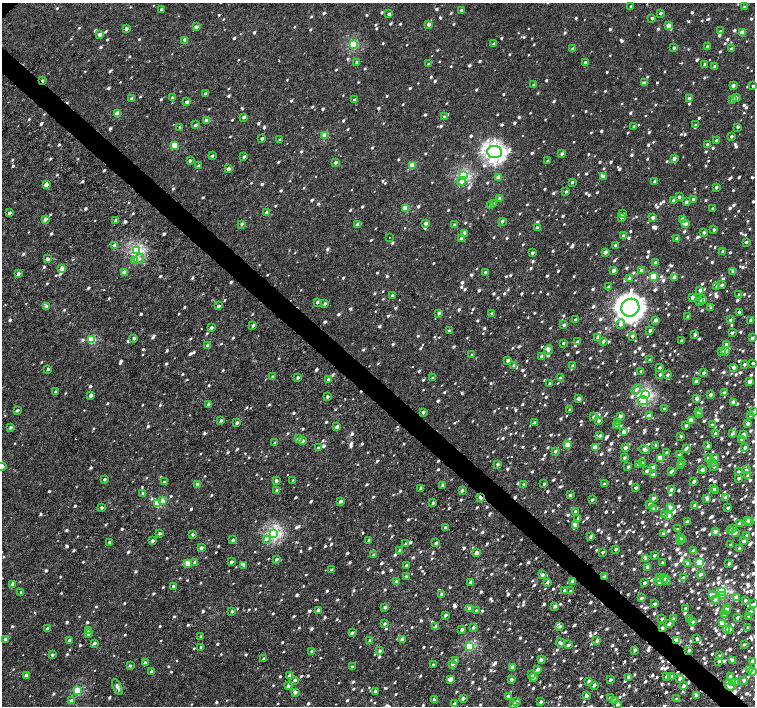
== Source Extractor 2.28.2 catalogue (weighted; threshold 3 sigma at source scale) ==
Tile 6 of 4 x 4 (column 2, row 2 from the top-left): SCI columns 1585-3089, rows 3095-4502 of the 6099 x 6099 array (HDU 1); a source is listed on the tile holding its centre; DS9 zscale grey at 2 x 2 block average (1 PNG px = mean of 2 x 2 image px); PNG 757 x 708 px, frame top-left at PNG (2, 3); each listed source drawn as its Kron ellipse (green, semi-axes under 4 px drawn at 4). Shown black and unused: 4% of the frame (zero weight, under 3 of 6 exposures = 3% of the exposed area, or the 3 px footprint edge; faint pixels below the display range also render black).
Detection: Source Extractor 2.28.2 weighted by HDU 2 'WHT'; one run over the whole footprint, this tile lists its part. Background 2.24e-04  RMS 0.0012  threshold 0.00491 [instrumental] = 3 sigma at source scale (4.09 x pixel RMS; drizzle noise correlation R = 1.36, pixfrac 0.8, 0.0396/0.0396 arcsec/px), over >= 5 px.
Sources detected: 1776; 7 cosmic-ray / hot-pixel residue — neither listed nor drawn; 8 coinciding with a brighter row at this scale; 25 inside a brighter listed object's ellipse — not listed separately; of the other 1736, all 500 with FLUX_AUTO >= 0.78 (the completeness limit of this list) listed and drawn (1236 fainter detections not listed), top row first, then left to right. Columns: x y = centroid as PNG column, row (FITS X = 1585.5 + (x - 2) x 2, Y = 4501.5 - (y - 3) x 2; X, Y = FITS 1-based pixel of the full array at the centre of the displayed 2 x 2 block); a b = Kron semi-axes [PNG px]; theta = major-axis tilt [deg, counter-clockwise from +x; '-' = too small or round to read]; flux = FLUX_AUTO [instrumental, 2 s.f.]
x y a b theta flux
631 7 3 2 - 1
744 7 2 2 - 0.8
162 9 2 2 - 0.88
462 10 2 2 - 1.2
661 13 2 2 - 0.95
389 14 2 2 - 1.3
652 18 2 2 - 0.82
429 24 2 2 - 2.4
668 26 3 2 - 3.9
196 27 2 2 - 1.4
126 29 2 2 - 1.3
720 31 2 2 - 0.92
742 33 4 2 - 4.6
100 35 2 2 - 1.5
185 40 2 2 - 3.5
353 44 3 3 - 21
493 44 2 2 - 0.9
707 46 2 2 - 0.82
674 48 2 2 - 0.81
573 49 3 2 - 1.8
731 49 2 2 - 1.1
357 62 2 2 - 1.4
585 62 2 2 - 0.84
428 64 2 2 - 0.81
705 64 2 2 - 0.98
715 66 2 2 - 1.6
42 81 2 2 - 0.85
644 83 2 2 - 2.7
534 85 2 2 - 1
733 86 2 2 - 1.9
753 86 2 2 - 0.88
206 94 2 2 - 1.2
132 98 2 2 - 0.93
172 98 2 2 - 0.88
689 98 2 2 - 1.6
736 98 3 2 - 1.1
354 100 2 2 - 0.87
733 100 2 2 - 1.8
187 102 3 2 - 1.4
117 113 3 2 - 5.6
244 117 2 2 - 1
444 117 2 2 - 1.1
207 120 2 2 - 2.9
196 125 2 2 - 0.93
696 125 3 2 - 0.88
634 126 2 2 - 0.82
180 127 2 2 - 0.84
738 127 2 2 - 0.85
325 135 3 2 - 6.5
731 136 2 2 - 0.81
262 138 2 2 - 1.1
280 140 2 2 - 0.79
716 141 2 2 - 1.4
707 144 2 2 - 0.87
175 145 3 3 - 8.1
495 152 7 6 - 120
562 154 2 2 - 1.1
212 156 2 2 - 0.78
244 157 2 2 - 0.99
674 158 2 2 - 2.2
190 161 2 2 - 1
547 161 2 2 - 0.81
335 162 2 2 - 0.86
412 165 3 2 - 6.3
198 166 2 2 - 1.1
228 169 2 2 - 0.99
463 175 3 3 - 36
603 176 2 2 - 1
498 177 2 2 - 4.3
461 181 5 4 - 1.4
655 181 3 2 - 0.98
572 182 2 2 - 0.83
46 184 2 2 - 3
716 187 2 2 - 0.94
566 191 2 2 - 0.84
679 197 2 2 - 0.89
500 199 2 2 - 2.8
693 199 2 2 - 0.89
674 200 2 2 - 0.97
686 202 2 2 - 1.2
494 203 2 2 - 1.1
491 205 2 2 - 0.82
406 208 3 2 - 7.1
713 208 2 2 - 0.81
266 212 2 2 - 1.5
9 213 2 2 - 1.1
622 214 2 2 - 0.79
621 217 2 2 - 1.6
653 217 2 2 - 1.5
45 219 3 2 - 1.9
682 219 2 2 - 1.2
116 221 3 2 - 1.2
502 221 2 2 - 0.93
426 223 2 2 - 1.3
242 224 3 2 - 0.83
358 224 4 2 - 2.4
686 224 2 2 - 1.3
454 225 2 2 - 1.2
537 227 2 2 - 0.85
714 230 2 2 - 1.1
704 232 2 2 - 1.2
464 233 2 2 - 1
624 236 2 2 - 1.8
389 237 2 2 - 1.2
461 238 2 2 - 0.88
677 239 2 2 - 1.7
746 242 2 2 - 0.87
115 245 2 2 - 2.9
615 245 2 2 - 0.96
136 251 3 3 - 44
723 251 2 2 - 0.85
605 252 2 2 - 2.2
532 253 2 2 - 1
47 259 2 2 - 1.6
139 259 5 4 - 0.9
134 260 4 3 - 1.3
655 263 2 2 - 1.7
62 268 2 2 - 3.6
613 270 2 2 - 1.6
642 270 2 2 - 1.5
485 272 2 2 - 0.8
733 272 2 2 - 2.1
124 273 2 2 - 4.1
18 274 3 2 - 0.98
653 277 3 3 - 11
674 277 2 2 - 1.6
630 278 2 2 - 1.3
722 285 2 2 - 1.1
717 286 2 2 - 0.84
608 287 3 2 - 0.88
700 290 3 2 - 1.1
392 295 2 2 - 0.99
739 295 3 2 - 0.9
692 297 3 2 - 0.94
702 300 2 2 - 2.6
317 302 2 2 - 0.89
700 302 2 2 - 1.5
325 303 3 2 - 0.95
46 306 2 2 - 1.1
219 306 2 2 - 0.88
630 308 9 8 - 260
711 308 2 2 - 0.84
739 312 2 2 - 1
439 313 2 2 - 0.97
492 313 2 2 - 1.1
688 316 2 2 - 0.79
575 320 2 2 - 0.86
656 320 2 2 - 1.4
730 320 2 2 - 0.8
751 320 2 2 - 1.5
621 324 5 3 - 1.4
564 325 2 2 - 1.1
253 326 2 2 - 0.88
211 327 2 2 - 1.1
650 330 2 2 - 1.1
449 331 2 2 - 0.99
732 333 2 2 - 1.1
695 335 3 2 - 0.85
632 336 2 2 - 0.78
598 337 2 2 - 1.8
134 338 2 2 - 0.94
752 338 2 2 - 1.1
92 340 3 3 - 15
603 341 3 2 - 1
681 341 2 2 - 0.79
578 342 2 2 - 1.2
563 343 2 2 - 0.83
726 345 2 2 - 2
207 346 2 2 - 1.7
548 350 5 3 - 0.81
722 351 2 2 - 0.88
725 352 2 2 - 1.3
472 355 2 2 - 1
542 356 3 2 - 1.5
508 360 2 2 - 0.97
650 360 2 2 - 0.93
753 363 2 2 - 0.82
744 364 2 2 - 1.1
514 365 2 2 - 1.2
573 366 2 2 - 0.98
733 367 2 2 - 1.9
659 368 2 2 - 0.92
48 369 2 2 - 0.79
641 371 2 2 - 1.1
704 373 2 2 - 1
660 375 2 2 - 1.1
668 375 2 2 - 1
273 377 2 2 - 1.2
298 377 2 2 - 0.84
433 378 2 2 - 0.82
560 378 2 2 - 0.79
328 379 3 2 - 0.86
696 381 3 2 - 1.3
750 381 3 2 - 2.4
550 383 3 2 - 0.81
636 389 5 4 - 0.9
55 392 2 2 - 0.83
724 393 2 2 - 1
91 395 2 2 - 1.7
645 395 4 3 - 47
710 395 2 2 - 1.3
327 397 2 2 - 0.99
578 399 2 2 - 1.9
697 399 2 2 - 1.9
643 401 5 4 - 2.5
733 402 2 2 - 2.1
209 404 2 2 - 2.7
664 409 2 2 - 1.1
17 410 2 2 - 0.83
570 410 2 2 - 0.82
423 412 2 2 - 1.1
698 412 3 2 - 1.3
754 412 2 2 - 1
699 415 2 2 - 0.79
594 416 2 2 - 0.98
620 416 4 2 - 1.4
649 416 2 2 - 4.2
751 416 2 2 - 0.95
221 420 2 2 - 0.95
691 420 2 2 - 1.5
599 421 2 2 - 0.99
618 422 3 3 - 0.87
237 423 2 2 - 0.85
534 423 2 2 - 0.97
748 424 3 2 - 1
617 425 2 2 - 1.2
712 425 2 2 - 1
686 426 2 2 - 1.2
10 427 2 2 - 0.93
337 427 2 2 - 1.6
624 432 2 2 - 1.8
715 433 2 2 - 0.87
732 434 2 2 - 1.1
600 435 3 2 - 0.78
743 435 2 2 - 2.8
681 436 2 2 - 1.1
298 439 3 2 - 1.3
742 439 2 2 - 0.78
302 441 2 2 - 2.3
275 443 2 2 - 0.97
567 445 2 2 - 4.7
656 445 2 2 - 0.79
708 446 2 2 - 1
745 447 3 2 - 0.98
318 448 2 2 - 0.88
595 448 2 2 - 4.4
625 448 2 2 - 1.8
686 448 2 2 - 1.2
645 449 5 3 - 1.5
555 451 2 2 - 0.92
667 452 2 2 - 0.92
679 455 2 2 - 1.1
624 458 2 2 - 0.79
708 458 2 2 - 1
715 458 3 2 - 1.2
660 459 3 2 - 6.5
712 462 2 2 - 1
642 463 3 2 - 0.79
682 463 3 2 - 1.6
497 464 2 2 - 0.92
638 464 2 2 - 0.85
680 465 3 2 - 1.1
2 466 2 2 - 2.2
628 466 2 2 - 0.84
714 466 3 2 - 0.82
653 467 2 2 - 2.1
702 470 2 2 - 2.3
746 470 2 2 - 0.89
647 471 3 2 - 1.1
671 471 4 2 - 1.3
738 471 2 2 - 0.91
653 474 2 2 - 0.82
748 476 2 2 - 1.9
739 478 2 2 - 1
104 479 2 2 - 0.97
293 480 2 2 - 0.91
276 481 2 2 - 0.94
694 481 2 2 - 0.9
164 482 2 2 - 0.79
524 484 2 2 - 0.93
544 484 2 2 - 0.78
604 484 3 2 - 1.2
198 485 2 2 - 2.9
443 485 2 2 - 1.4
421 488 2 2 - 0.86
636 488 2 2 - 0.82
713 488 2 2 - 1
277 490 2 2 - 0.89
671 490 2 2 - 1.2
716 490 2 2 - 0.87
462 491 2 2 - 0.98
143 493 2 2 - 0.82
570 495 2 2 - 1.2
480 498 4 2 - 1.5
653 498 2 2 - 1.5
725 498 2 2 - 1.4
592 499 2 2 - 0.82
707 499 4 2 - 0.9
163 501 3 3 - 2
340 501 2 2 - 1.2
158 503 3 3 - 13
433 503 2 2 - 0.93
650 504 2 2 - 0.94
695 506 4 2 - 1.1
670 507 2 2 - 1.7
102 508 2 2 - 0.89
728 508 2 2 - 0.92
653 509 2 2 - 1.6
575 511 2 2 - 0.96
665 514 3 2 - 2
669 516 4 3 - 1.1
578 518 2 2 - 1
748 520 2 2 - 0.99
687 521 2 2 - 0.98
750 522 3 2 - 0.96
739 524 2 2 - 1
576 526 2 2 - 1.4
445 528 2 2 - 1.1
733 528 3 2 - 1.5
677 529 2 2 - 0.9
730 531 4 2 - 1.5
715 532 2 2 - 1.8
160 533 2 2 - 1
274 533 4 3 - 47
735 533 3 2 - 1.2
193 534 2 2 - 0.89
663 534 2 2 - 1.3
747 535 2 2 - 1.2
591 537 2 2 - 1
680 538 4 3 - 1.9
266 539 4 3 - 1.1
233 540 2 2 - 1
369 540 2 2 - 0.96
683 540 2 2 - 2.1
152 541 2 2 - 0.98
680 541 2 2 - 0.99
744 541 3 2 - 1
109 542 2 2 - 0.89
436 543 2 2 - 0.85
406 544 2 2 - 1.1
730 545 2 2 - 0.98
201 548 2 2 - 1.5
739 548 2 2 - 1
616 549 2 2 - 0.94
400 550 2 2 - 1.1
693 550 2 2 - 0.93
603 552 2 2 - 0.85
476 553 4 2 - 1.6
373 555 2 2 - 0.89
654 555 2 2 - 0.96
276 559 2 2 - 0.8
646 559 2 2 - 0.91
195 562 3 2 - 1.1
231 562 2 2 - 1
187 563 3 2 - 5.1
662 563 3 2 - 1.1
687 563 3 3 - 0.9
699 563 3 3 - 12
729 564 2 2 - 1.1
244 565 2 2 - 1
406 566 2 2 - 0.88
648 567 2 2 - 3.5
331 570 2 2 - 0.84
701 574 4 2 - 1.2
542 575 2 2 - 1.2
406 577 2 2 - 1
604 577 4 3 - 0.82
659 577 2 2 - 1.2
684 577 2 2 - 1.3
664 579 4 3 - 2.2
667 580 5 3 - 0.8
572 581 4 3 - 1.3
659 581 5 3 - 1.1
396 582 2 2 - 1.9
470 582 3 2 - 0.97
547 582 3 2 - 1.2
644 583 2 2 - 1.1
13 584 2 2 - 1.5
173 586 2 2 - 0.85
564 590 2 2 - 0.85
571 591 2 2 - 1.1
722 591 4 3 - 22
21 592 2 2 - 1
442 594 2 2 - 1
712 595 3 3 - 1.3
722 596 4 3 - 0.96
641 598 2 2 - 0.92
736 598 3 2 - 1.5
715 599 3 3 - 0.83
745 600 2 2 - 0.89
655 604 2 2 - 1.1
754 604 3 2 - 0.88
555 606 2 2 - 1.5
385 607 2 2 - 1.1
686 608 2 2 - 1.3
727 608 2 2 - 1.4
470 609 3 2 - 2.4
318 610 2 2 - 1.9
727 610 2 2 - 0.9
232 611 2 2 - 1
476 611 2 2 - 1.1
751 612 2 2 - 0.93
445 615 2 2 - 1.1
724 615 2 2 - 2.3
749 616 2 2 - 1.1
737 617 2 2 - 0.82
689 618 2 2 - 1.1
662 619 2 2 - 0.83
674 619 2 2 - 1.1
693 622 2 2 - 0.83
669 623 3 2 - 1.1
384 624 2 2 - 0.79
722 624 3 2 - 2.2
436 626 3 2 - 1.1
560 626 2 2 - 1
473 627 2 2 - 0.89
748 627 2 2 - 0.89
662 628 2 2 - 1.2
47 629 2 2 - 1.2
462 629 2 2 - 1.5
726 629 2 2 - 1.2
729 629 3 2 - 2
88 631 3 2 - 1
352 633 2 2 - 0.97
88 634 2 2 - 0.93
201 637 2 2 - 0.8
697 638 3 2 - 1.2
5 639 2 2 - 1.2
402 639 2 2 - 2.1
69 640 2 2 - 1.1
677 640 3 3 - 8.2
370 641 2 2 - 1.1
597 641 2 2 - 1.7
94 643 2 2 - 1.1
561 643 5 3 - 0.99
568 645 2 2 - 1
744 645 2 2 - 1
470 646 4 3 - 20
201 647 2 2 - 1.1
635 650 2 2 - 1
689 650 2 2 - 0.82
312 651 2 2 - 1.1
379 651 2 2 - 0.92
52 655 2 2 - 1
719 656 2 2 - 1.1
264 659 2 2 - 1
456 660 3 2 - 1.2
541 660 2 2 - 1
733 660 2 2 - 1.9
719 661 2 2 - 1.1
752 661 2 2 - 1.1
145 663 2 2 - 1.9
452 664 3 3 - 0.85
433 665 2 2 - 0.89
130 666 2 2 - 0.83
352 667 2 2 - 0.82
512 667 3 3 - 1
538 669 2 2 - 1.6
749 670 2 2 - 1.1
152 672 4 2 - 1.4
752 672 3 2 - 0.83
532 675 2 2 - 0.81
26 676 2 2 - 2.2
290 676 2 2 - 2.2
666 676 3 2 - 0.84
730 676 3 2 - 1.5
534 677 2 2 - 1.3
629 677 3 2 - 1.6
671 677 2 2 - 1.1
680 678 2 2 - 1.5
511 679 2 2 - 1.2
295 680 2 2 - 0.89
451 680 3 2 - 1.7
610 680 2 2 - 0.93
744 680 2 2 - 1.3
589 681 2 2 - 0.9
733 682 3 2 - 1.1
736 682 3 2 - 1.3
594 685 2 2 - 1.6
730 685 6 4 -42 2
288 686 2 2 - 1.3
684 686 2 2 - 1.1
117 687 8 4 -65 0.97
78 691 3 3 - 15
375 691 2 2 - 1.3
295 692 2 2 - 1.5
696 695 2 2 - 0.96
508 696 2 2 - 0.97
586 696 3 2 - 0.99
463 698 2 2 - 1.1
611 698 3 2 - 1.7
676 699 2 2 - 0.84
434 700 2 2 - 1.1
614 700 3 3 - 0.99
71 701 3 2 - 1
516 702 2 2 - 1.2
541 702 2 2 - 1
454 704 4 2 - 1.1
513 704 2 2 - 1.7
617 704 2 2 - 1.3
Overlapping masked pixels (flux is a lower limit): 8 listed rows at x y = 42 81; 480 498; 604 577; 572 581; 662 628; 677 640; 689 650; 730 685
Isophote crosses this tile's border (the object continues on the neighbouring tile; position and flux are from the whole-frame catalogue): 4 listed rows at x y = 753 86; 754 412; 2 466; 754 604